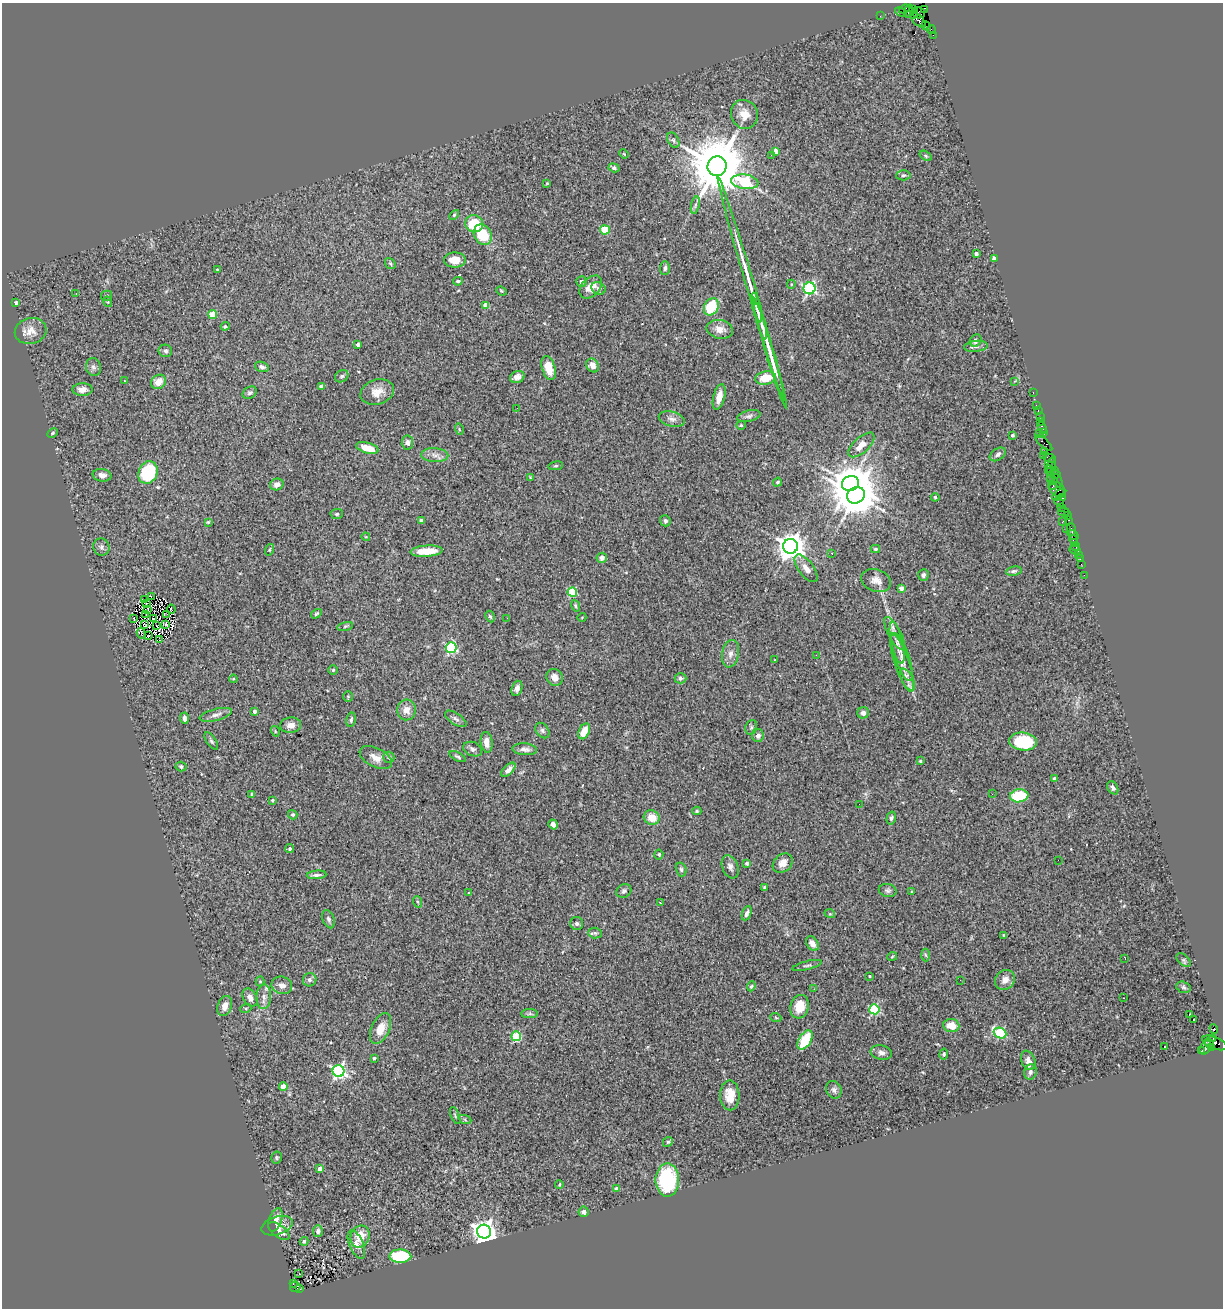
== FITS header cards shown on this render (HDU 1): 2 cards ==
NAXIS1  =                 1221
NAXIS2  =                 1306

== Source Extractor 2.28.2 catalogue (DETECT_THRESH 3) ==
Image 1221 x 1306 px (HDU 1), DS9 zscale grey, 1 PNG px = 1 image px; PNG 1225 x 1310 px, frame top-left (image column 1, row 1306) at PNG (2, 3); each listed source drawn as its Kron ellipse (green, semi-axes under 4 px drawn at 4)
Background 3.12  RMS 0.1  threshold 0.3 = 3 sigma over >= 5 px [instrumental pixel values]
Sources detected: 317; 1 with non-positive FLUX_AUTO (blend fragments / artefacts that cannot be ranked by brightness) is neither listed nor drawn; the other 316 listed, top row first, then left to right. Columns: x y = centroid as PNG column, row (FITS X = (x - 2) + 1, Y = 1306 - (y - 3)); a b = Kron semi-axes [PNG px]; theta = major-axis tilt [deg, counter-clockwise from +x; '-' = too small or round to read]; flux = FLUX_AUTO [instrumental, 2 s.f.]
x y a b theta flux
904 9 6 3 21 410
913 9 4 3 - 230
924 9 4 3 - 210
909 11 7 3 70 600
901 12 6 3 -22 460
918 13 7 5 -16 690
913 15 3 2 - 490
880 16 2 2 - 54
918 20 10 4 -45 1400
926 26 5 3 - 320
931 30 4 2 - 170
933 35 2 2 - 42
744 114 14 13 - 84
673 140 8 5 -61 14
776 151 4 4 - 51
624 154 5 4 - 6.2
771 155 3 2 - 7.9
926 156 6 4 -32 9.9
717 166 10 9 - 56000
614 168 6 4 -18 14
903 175 7 5 3 13
745 182 13 7 -8 560
547 184 3 3 - 7.4
695 205 9 3 77 14
454 215 6 3 45 8
474 224 9 8 - 230
605 230 5 4 - 220
483 235 11 8 -64 220
976 254 4 3 - 20
994 258 4 4 - 21
455 260 11 7 1 93
390 264 6 4 -54 11
665 268 7 5 86 16
217 270 3 3 - 6.6
458 281 5 3 - 11
581 282 5 5 - 17
791 284 4 3 - 8
591 287 13 9 48 100
598 288 7 6 - 19
809 288 6 6 - 1200
751 289 116 4 -74 250
501 291 5 4 - 8.3
76 294 2 2 - 43
107 296 5 5 - 11
108 302 5 3 - 7.1
16 303 3 3 - 29
486 305 4 4 - 110
711 307 9 7 62 250
757 308 15 3 -76 43
213 315 4 4 - 200
761 321 19 3 -76 46
225 326 4 3 - 9.8
720 329 13 9 -10 55
31 331 16 13 13 71
976 341 6 5 - 31
358 345 4 3 - 26
976 346 12 5 6 24
165 351 7 6 - 17
770 353 58 3 -73 170
593 365 7 6 - 48
93 367 9 7 -76 24
262 367 7 5 -18 16
549 368 12 6 -73 110
342 376 7 5 32 12
517 377 7 6 - 36
766 378 10 6 12 130
124 381 3 2 - 13
1014 381 4 4 - 9.4
158 382 8 6 36 71
321 386 4 3 - 38
82 389 10 6 0 47
377 392 17 12 18 75
250 393 8 5 32 16
1033 393 3 2 - 120
719 397 13 5 76 57
1036 405 2 2 - 98
517 408 3 2 - 12
1038 411 3 2 - 120
749 416 12 5 13 22
1040 417 2 2 - 150
672 419 13 7 -15 34
1040 421 4 2 - 240
741 425 5 4 - 7
1042 427 6 3 -71 310
459 429 5 3 - 7
53 433 6 4 28 9.4
1044 433 4 3 - 180
1039 434 3 2 - 160
1012 435 3 3 - 17
407 442 7 5 -83 25
1044 443 11 4 -42 560
861 445 16 7 42 72
367 448 11 5 -16 98
1044 451 2 2 - 240
998 454 9 5 34 22
435 455 13 7 -3 41
1043 455 2 2 - 56
1050 458 6 3 -14 240
1048 464 4 3 - 270
556 466 7 3 9 8.5
1051 467 9 3 83 1200
1049 470 5 3 - 340
1055 470 3 2 - 170
148 473 11 9 65 420
1054 474 6 3 -5 630
102 475 9 6 -10 32
530 477 4 3 - 5.6
1050 478 2 2 - 120
1053 480 3 2 - 230
1058 481 7 3 -67 670
777 482 5 3 - 8.7
277 484 7 5 20 37
850 484 9 7 27 18000
1053 486 4 3 - 860
1057 489 9 6 -36 860
856 495 9 8 - 19000
1059 495 7 4 39 740
935 497 4 3 - 13
1062 498 4 3 - 350
1059 502 5 2 - 150
1062 507 2 2 - 180
1064 512 5 2 - 230
337 514 6 5 - 9.6
1067 515 4 3 - 170
421 520 3 3 - 19
1069 520 3 2 - 180
665 521 6 5 - 15
208 522 3 3 - 7.5
1062 522 3 2 - 440
1067 528 2 2 - 37
1071 529 6 3 -75 350
1073 535 6 3 -34 240
366 537 4 3 - 5.9
1074 540 5 3 - 390
790 546 7 7 - 8700
1075 546 4 3 - 130
101 547 9 8 - 25
875 549 5 3 - 12
269 550 6 4 72 7.7
1075 550 6 3 -12 78
427 551 16 5 4 140
832 553 3 3 - 16
1078 555 4 3 - 260
602 558 5 5 - 32
1080 558 3 2 - 110
1081 564 2 2 - 88
806 568 16 7 -53 46
1014 571 8 4 9 14
923 575 6 5 - 14
1084 575 2 2 - 36
876 580 15 11 -19 58
901 588 4 3 - 39
572 592 4 4 - 320
151 596 3 2 - 16
144 599 2 2 - 73
146 604 3 2 - 5.7
575 606 6 3 -70 8.8
148 609 3 2 - 5.9
171 609 4 3 - 5.1
146 614 3 2 - 0.95
167 614 2 2 - 7
316 614 6 4 32 8.6
490 616 6 4 -62 9.3
582 617 4 3 - 4.5
507 618 3 2 - 11
134 619 3 2 - 9.1
154 619 3 2 - 13
145 625 3 2 - 10
165 625 3 2 - 13
157 626 3 2 - 7.5
345 626 8 3 14 9.9
141 633 5 2 - 6.4
894 633 18 6 -62 47
149 636 3 2 - 4.6
160 640 3 2 - 2.6
897 643 21 5 -77 58
451 648 5 5 - 690
731 654 14 8 78 42
816 655 2 2 - 3
902 657 25 7 -71 64
775 660 2 2 - 6.7
902 663 30 7 -71 81
333 670 4 4 - 9.3
555 677 9 8 - 42
681 678 6 5 - 15
233 679 4 4 - 6.6
908 680 12 5 -62 32
517 688 8 5 72 27
348 696 5 4 - 7.8
407 710 10 9 - 58
254 711 3 3 - 22
863 713 6 5 - 24
216 715 16 5 14 34
184 718 5 4 - 22
456 719 12 5 -33 24
351 720 7 5 80 14
291 725 10 7 6 41
751 727 7 5 70 15
542 730 8 6 -53 19
275 731 5 3 - 5.7
584 731 8 5 63 110
758 735 6 6 - 26
211 741 10 4 -55 16
487 742 10 6 -84 53
1023 742 14 9 -5 360
473 749 10 7 -22 22
525 749 12 6 -5 31
389 757 5 5 - 11
457 757 9 3 -28 11
376 758 17 9 -27 62
920 761 4 3 - 9.3
181 766 5 5 - 12
508 770 9 4 45 40
1054 779 3 3 - 27
1113 788 7 5 -59 17
251 794 3 3 - 8.4
992 794 2 2 - 11
1019 796 9 6 7 320
272 800 3 3 - 11
859 804 2 2 - 6.3
697 811 4 4 - 9.2
293 815 5 4 - 13
652 817 8 7 - 91
891 818 6 4 74 14
553 824 5 4 - 59
290 849 4 4 - 16
659 854 5 4 - 9.1
1058 860 2 2 - 3.6
747 863 4 3 - 19
783 863 11 8 41 49
730 867 12 7 -69 29
681 869 7 5 -73 15
316 875 10 4 5 18
764 887 3 3 - 11
888 890 9 6 -11 18
624 891 8 6 34 17
469 892 3 2 - 11
911 892 3 2 - 6.4
418 902 6 3 -70 8.3
660 903 3 2 - 4.4
747 913 7 4 67 25
830 914 5 3 - 5.7
328 919 9 6 -69 19
577 924 6 6 - 16
595 933 6 5 - 13
1004 935 3 3 - 6.6
812 944 8 5 -54 39
926 955 6 4 -86 9.5
892 957 5 3 - 5.8
1125 959 3 2 - 5
1184 960 8 5 -41 14
807 965 15 3 14 14
870 976 3 2 - 5.9
310 980 7 6 - 21
960 980 3 2 - 6
1005 980 11 9 45 57
260 981 5 4 - 7.7
282 985 10 8 -18 37
751 986 5 4 - 8.4
1183 987 7 5 -18 15
814 989 3 2 - 11
264 997 12 7 88 43
250 998 10 6 -60 39
1123 998 2 2 - 6.4
225 1006 10 7 71 50
800 1007 12 9 73 120
246 1008 5 3 - 6.8
874 1009 5 5 - 530
530 1014 8 4 0 15
1189 1014 3 2 - 11
776 1018 5 3 - 6.9
1194 1020 4 2 - 13
951 1026 8 6 -6 86
380 1029 16 9 65 91
1214 1029 5 3 - 2000
1000 1033 6 5 - 500
516 1036 5 5 - 370
1213 1039 4 3 - 1000
805 1040 10 6 59 230
1209 1043 5 2 - 580
1214 1043 13 6 -23 1000
1164 1047 2 2 - 4.8
1205 1047 7 5 61 680
1211 1048 4 3 - 290
1202 1051 3 2 - 180
881 1052 11 7 -13 28
944 1054 5 4 - 11
374 1058 3 3 - 13
1028 1060 10 6 -67 37
339 1071 6 6 - 1600
1030 1072 8 6 74 20
283 1086 4 4 - 130
834 1090 9 7 -61 25
730 1095 15 9 -89 95
455 1116 9 3 -68 8.9
465 1120 7 4 -20 12
668 1142 5 4 - 9.5
276 1157 6 5 - 10
320 1169 4 3 - 45
667 1180 16 11 -90 470
559 1184 4 3 - 6
616 1189 4 3 - 44
584 1212 5 5 - 25
275 1220 12 6 71 46
277 1226 16 9 18 52
279 1231 13 6 -36 43
318 1231 5 5 - 15
484 1232 7 7 - 6200
360 1236 11 9 67 110
304 1241 4 4 - 16
356 1245 15 7 -66 43
400 1256 11 6 0 430
299 1274 3 2 - 5.9
293 1284 3 2 - 190
295 1287 5 5 - 600
300 1288 3 2 - 510
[1 non-positive-flux detection neither listed nor drawn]